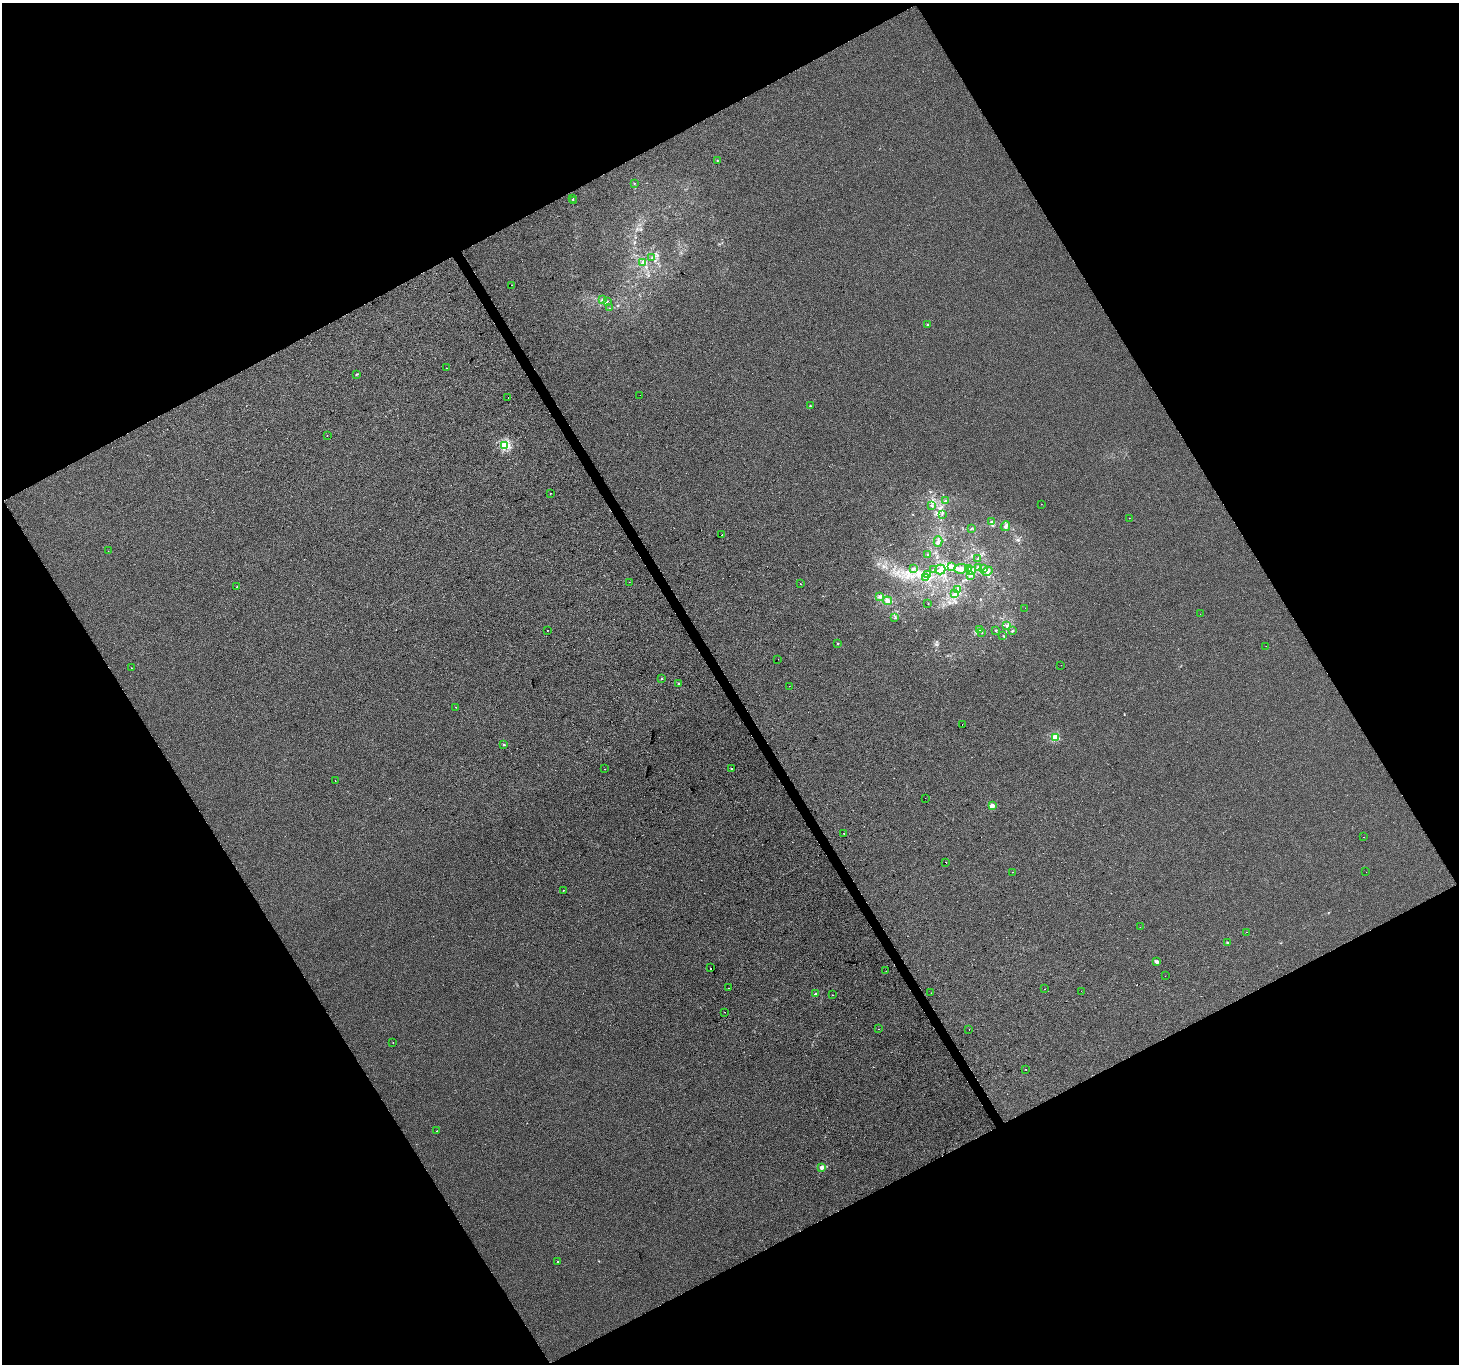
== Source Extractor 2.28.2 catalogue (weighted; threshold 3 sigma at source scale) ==
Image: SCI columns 3-5827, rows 169-5614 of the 5827 x 5722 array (HDU 1 of 3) = the unmasked area's bounding box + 8 px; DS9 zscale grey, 4 x 4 block average (1 PNG px = mean of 4 x 4 image px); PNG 1461 x 1366 px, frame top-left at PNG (2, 3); each listed source drawn as its Kron ellipse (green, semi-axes under 4 px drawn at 4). Shown black and unused: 47% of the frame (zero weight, under 2 of 3 exposures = <1% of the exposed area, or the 3 px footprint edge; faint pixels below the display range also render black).
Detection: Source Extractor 2.28.2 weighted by HDU 2 'WHT'. Background 0.00146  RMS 0.0056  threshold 0.0253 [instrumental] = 3 sigma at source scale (4.5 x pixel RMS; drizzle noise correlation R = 1.50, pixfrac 1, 0.0396/0.0396 arcsec/px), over >= 5 px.
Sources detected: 122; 1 too faint to see at this stretch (4 x 4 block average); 6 cosmic-ray / hot-pixel residue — neither listed nor drawn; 3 coinciding with a brighter row at this scale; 5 inside a brighter listed object's ellipse — not listed separately; the other 107 listed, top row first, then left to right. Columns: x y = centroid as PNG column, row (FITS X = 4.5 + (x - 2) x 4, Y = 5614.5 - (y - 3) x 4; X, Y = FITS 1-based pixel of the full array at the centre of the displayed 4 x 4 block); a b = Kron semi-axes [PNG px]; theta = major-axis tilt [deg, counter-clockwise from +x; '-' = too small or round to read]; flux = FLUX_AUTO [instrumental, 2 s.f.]
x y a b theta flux
717 161 2 2 - 1
634 183 2 2 - 1.2
573 199 2 2 - 1.2
573 201 2 2 - 1.3
652 257 2 2 - 0.95
642 262 2 2 - 3.1
511 285 2 2 - 2.5
602 300 3 2 - 3.6
607 301 3 2 - 2.1
610 308 2 2 - 1.2
927 324 2 2 - 8.7
447 368 2 2 - 2.7
357 374 3 2 - 2.6
640 395 2 2 - 1.2
508 397 2 2 - 0.78
810 406 2 2 - 5.2
327 435 2 2 - 3.7
505 445 2 2 - 270
550 493 2 2 - 2
946 501 3 2 - 3.9
1041 504 2 2 - 0.87
931 506 2 2 - 2.1
942 514 2 2 - 0.84
1129 518 2 2 - 0.62
991 522 3 2 - 3.6
1005 526 5 3 - 8.6
971 528 2 2 - 1.4
722 535 2 2 - 71
938 542 5 2 - 5.3
108 551 2 2 - 0.79
928 554 2 2 - 1.3
978 559 2 2 - 2
951 567 3 2 - 4.6
979 567 2 2 - 1.2
913 568 2 2 - 1.8
984 568 2 2 - 0.86
940 569 5 4 - 13
961 569 7 4 5 15
968 569 4 2 - 5.4
933 570 2 2 - 2
972 570 3 2 - 5.5
987 571 5 3 - 8.9
928 574 3 2 - 3.3
971 575 2 2 - 1.1
926 578 2 2 - 3
629 582 2 2 - 0.76
801 584 2 2 - 1.4
237 587 2 2 - 4.8
958 590 2 2 - 3.7
955 594 2 2 - 1.6
880 596 2 2 - 3.2
887 601 4 3 - 16
928 604 2 2 - 0.87
1025 608 2 2 - 1.2
1200 614 2 2 - 0.53
895 618 2 2 - 1.5
1007 626 3 2 - 3.3
547 630 2 2 - 2.5
979 630 2 2 - 1.9
995 631 2 2 - 2
1012 631 2 2 - 1.9
982 632 2 2 - 1.2
1003 636 2 2 - 1.6
838 643 2 2 - 5.3
1266 646 2 2 - 1.1
778 659 2 2 - 2.8
1061 665 2 2 - 0.42
131 668 2 2 - 0.56
662 678 2 2 - 2.4
678 683 2 2 - 3.9
789 686 2 2 - 0.92
456 707 2 2 - 2.1
962 725 2 2 - 0.88
1055 737 2 2 - 120
504 745 2 2 - 9.2
605 769 2 2 - 2.4
731 769 2 2 - 1.8
335 781 2 2 - 0.64
925 798 2 2 - 0.59
992 806 2 2 - 56
844 833 2 2 - 1.6
1364 837 2 2 - 0.64
946 862 2 2 - 4.6
1012 872 2 2 - 3.9
1366 872 2 2 - 1.7
563 890 2 2 - 1.7
1140 927 2 2 - 0.67
1246 932 2 2 - 1.8
1227 942 2 2 - 7.5
1157 962 4 3 - 7
711 968 2 2 - 3
886 971 2 2 - 0.58
1165 976 2 2 - 1.1
729 988 2 2 - 0.64
1044 989 2 2 - 0.72
1081 991 2 2 - 0.54
931 993 2 2 - 0.62
815 994 2 2 - 15
833 995 2 2 - 1.3
725 1012 2 2 - 0.73
878 1029 2 2 - 2.2
969 1029 2 2 - 2.5
393 1043 2 2 - 2.1
1026 1069 2 2 - 4.3
437 1131 2 2 - 2
822 1167 2 2 - 35
558 1262 2 2 - 6.1
Diffuse or blended objects may show on this block-average render without a row.